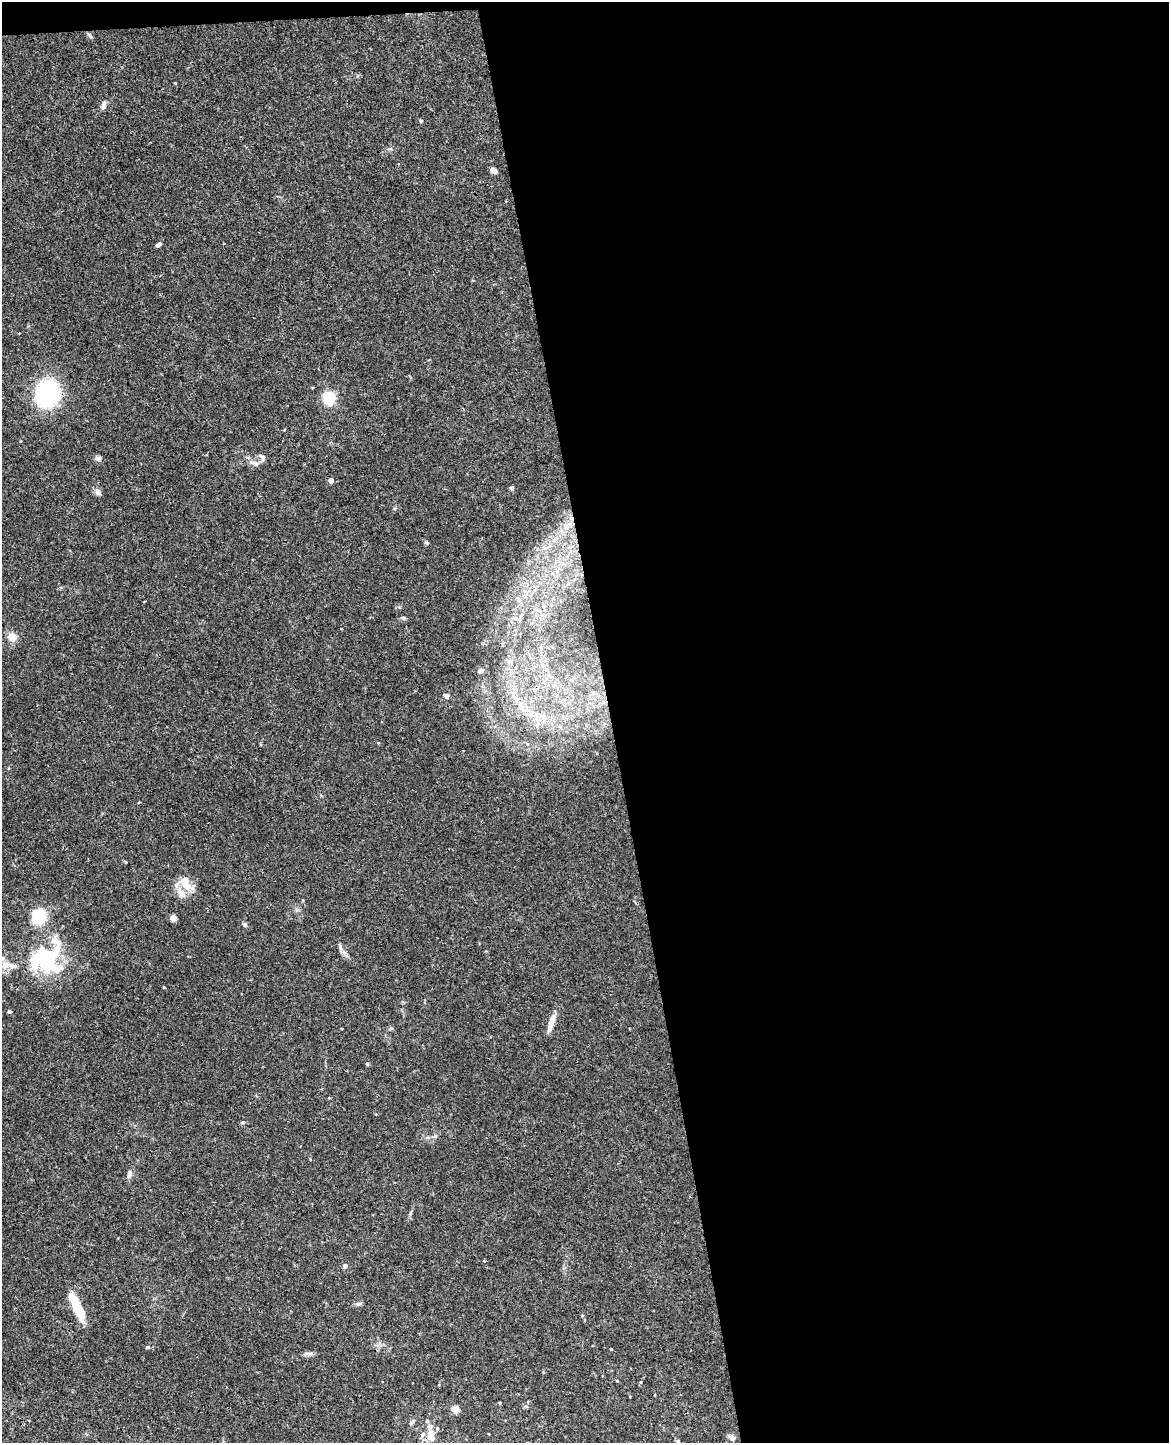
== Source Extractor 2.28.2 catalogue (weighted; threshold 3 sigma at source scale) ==
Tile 4 of 4 x 3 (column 4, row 1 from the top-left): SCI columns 3560-4726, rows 3027-4467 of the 4785 x 4718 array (HDU 1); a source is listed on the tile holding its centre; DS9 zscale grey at full resolution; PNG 1171 x 1445 px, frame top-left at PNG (2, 2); no overlay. Shown black and unused: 48% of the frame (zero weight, under 3 of 4 exposures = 6% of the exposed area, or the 3 px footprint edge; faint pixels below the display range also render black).
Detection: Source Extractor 2.28.2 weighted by HDU 2 'WHT'; one run over the whole footprint, this tile lists its part. Background 0.0427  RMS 0.003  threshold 0.0134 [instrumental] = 3 sigma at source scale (4.5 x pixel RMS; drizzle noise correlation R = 1.50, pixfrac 1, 0.05/0.05 arcsec/px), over >= 5 px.
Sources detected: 58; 2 inside a brighter object's white glare — not listed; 7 inside a brighter listed object's ellipse — not listed separately; the other 49 listed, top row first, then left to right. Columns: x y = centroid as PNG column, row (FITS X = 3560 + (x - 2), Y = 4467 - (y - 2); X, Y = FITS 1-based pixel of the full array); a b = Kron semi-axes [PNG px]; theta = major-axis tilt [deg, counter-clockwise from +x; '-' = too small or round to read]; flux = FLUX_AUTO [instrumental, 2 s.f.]
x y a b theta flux
103 105 13 6 75 1
421 121 4 4 - 0.32
494 170 6 5 - 1.5
158 245 6 4 37 0.84
48 393 24 20 78 35
329 398 6 6 - 29
98 458 9 7 -20 0.81
262 458 9 7 -68 1.1
254 463 14 7 -17 1.6
331 480 4 4 - 2.1
512 489 7 4 -37 0.4
98 492 9 7 -68 1.1
566 527 9 5 -67 1
426 543 6 4 -40 0.47
404 618 6 5 - 0.5
12 637 11 9 -55 2.5
481 671 5 4 - 1.2
446 696 8 5 -1 0.66
526 710 7 4 18 0.94
125 862 4 3 - 0.26
185 884 20 15 -6 4.7
297 910 7 4 -1 0.55
38 917 13 11 76 14
173 918 6 5 - 1.7
245 924 6 5 - 0.56
340 946 9 5 -80 0.8
42 957 43 25 32 28
9 1011 5 4 - 0.41
551 1022 22 6 73 3
367 1064 4 4 - 0.29
243 1122 6 4 1 0.5
435 1136 6 5 - 0.59
129 1174 11 6 78 1.2
410 1213 6 4 71 0.44
345 1265 4 4 - 1.3
358 1304 9 5 14 0.7
78 1310 31 11 -65 6.5
147 1347 5 4 - 0.35
611 1349 4 2 - 0.18
309 1354 12 5 4 0.94
617 1381 4 3 - 0.25
641 1382 5 3 - 0.3
526 1406 6 4 18 0.4
455 1410 8 7 - 2
427 1421 5 4 - 0.48
411 1423 6 5 - 0.65
431 1436 15 9 -82 3.8
732 1438 10 6 -28 1.1
678 1441 5 4 - 0.41
Isophote crosses this tile's border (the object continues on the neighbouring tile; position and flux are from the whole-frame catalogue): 1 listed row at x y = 678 1441